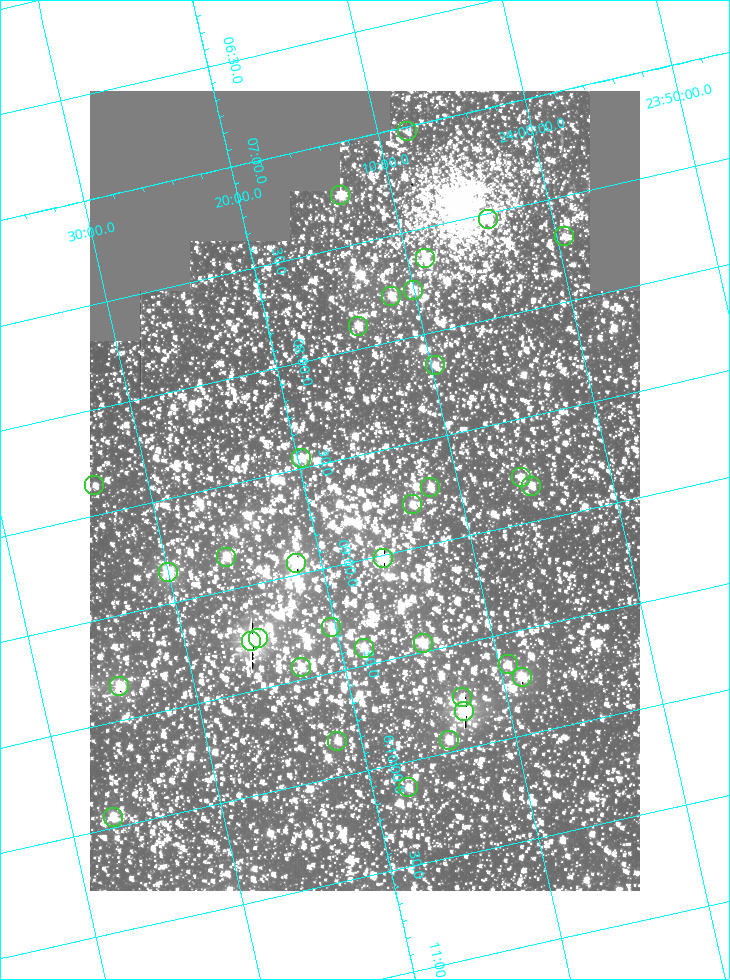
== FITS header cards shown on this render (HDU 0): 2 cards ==
NAXIS1  =                  550
NAXIS2  =                  800

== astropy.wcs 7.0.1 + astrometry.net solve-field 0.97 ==
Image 550 x 800 px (HDU 0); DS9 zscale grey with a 90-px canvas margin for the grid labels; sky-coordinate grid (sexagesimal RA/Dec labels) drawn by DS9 from the SOLVED WCS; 34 Tycho-2 reference stars matched to detected sources circled (green)
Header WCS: RA---TAN/DEC--TAN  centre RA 06:08:40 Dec +24:16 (92.17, +24.27 deg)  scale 3.97 arcsec/px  FOV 36.4' x 53.0'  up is -103 deg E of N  parity normal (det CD < 0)
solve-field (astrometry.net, Tycho-2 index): VERIFIED the header's WCS against the Tycho-2 star catalogue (verified at 3 index scales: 19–34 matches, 0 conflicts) and refined it, rather than solving blind
Solved WCS: RA---TAN-SIP/DEC--TAN-SIP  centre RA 06:08:40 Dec +24:16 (92.17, +24.27 deg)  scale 3.97 arcsec/px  FOV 36.4' x 53.0'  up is -103 deg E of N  parity normal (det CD < 0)
The solver's refit moves the header's centre by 0.13 arcsec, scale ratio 1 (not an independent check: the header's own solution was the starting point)
Tycho-2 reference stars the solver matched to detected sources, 34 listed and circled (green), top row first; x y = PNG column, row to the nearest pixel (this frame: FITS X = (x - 90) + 1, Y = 800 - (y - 91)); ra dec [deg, ICRS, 3 dp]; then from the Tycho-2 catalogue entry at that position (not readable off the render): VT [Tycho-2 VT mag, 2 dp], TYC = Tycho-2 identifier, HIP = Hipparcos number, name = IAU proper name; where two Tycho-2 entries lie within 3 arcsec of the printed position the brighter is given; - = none
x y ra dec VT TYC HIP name
407 131 91.756 +24.135 11.55 1864-383-1 - -
340 195 91.813 +24.222 9.50 1864-951-1 - -
488 219 91.882 +24.069 10.67 1864-1197-1 - -
564 236 91.922 +23.991 11.04 1864-773-1 - -
425 258 91.910 +24.147 9.81 1864-677-1 - -
413 290 91.945 +24.168 9.83 1864-545-1 - -
391 296 91.946 +24.193 9.49 1864-879-1 - -
358 326 91.972 +24.235 9.87 1864-607-1 - -
435 365 92.040 +24.163 9.97 1864-387-1 - -
301 458 92.113 +24.329 10.09 1877-692-1 - -
521 477 92.195 +24.097 9.91 1877-1306-1 - -
94 485 92.090 +24.558 11.22 1868-1493-1 - -
531 486 92.208 +24.088 10.02 1877-898-1 - -
430 487 92.182 +24.197 9.90 1877-42-1 - -
412 504 92.198 +24.221 10.14 1877-234-1 - -
226 557 92.210 +24.434 9.33 1881-345-1 - -
383 558 92.254 +24.266 8.73 1877-224-1 - -
296 563 92.236 +24.360 8.19 1877-300-1 29148 -
168 572 92.212 +24.501 8.67 1881-93-1 - -
331 627 92.321 +24.338 9.42 1877-884-1 - -
258 638 92.315 +24.419 9.14 1881-15-1 - -
251 641 92.316 +24.428 7.55 1881-1595-1 - -
423 643 92.364 +24.244 8.80 1877-1589-1 - -
364 648 92.355 +24.308 9.21 1877-702-1 - -
508 664 92.412 +24.157 10.23 1877-766-1 - -
301 667 92.360 +24.380 9.69 1881-496-1 - -
522 677 92.431 +24.145 8.75 1877-16-1 - -
119 686 92.334 +24.580 8.60 1881-81-1 - -
462 697 92.439 +24.215 10.07 1877-154-1 - -
464 711 92.456 +24.215 7.57 1877-1484-1 - -
449 740 92.485 +24.239 9.49 1877-1276-1 - -
337 741 92.457 +24.359 9.75 1877-1432-1 - -
408 787 92.531 +24.294 10.40 1877-334-1 - -
113 817 92.487 +24.619 9.38 1881-1542-1 - -